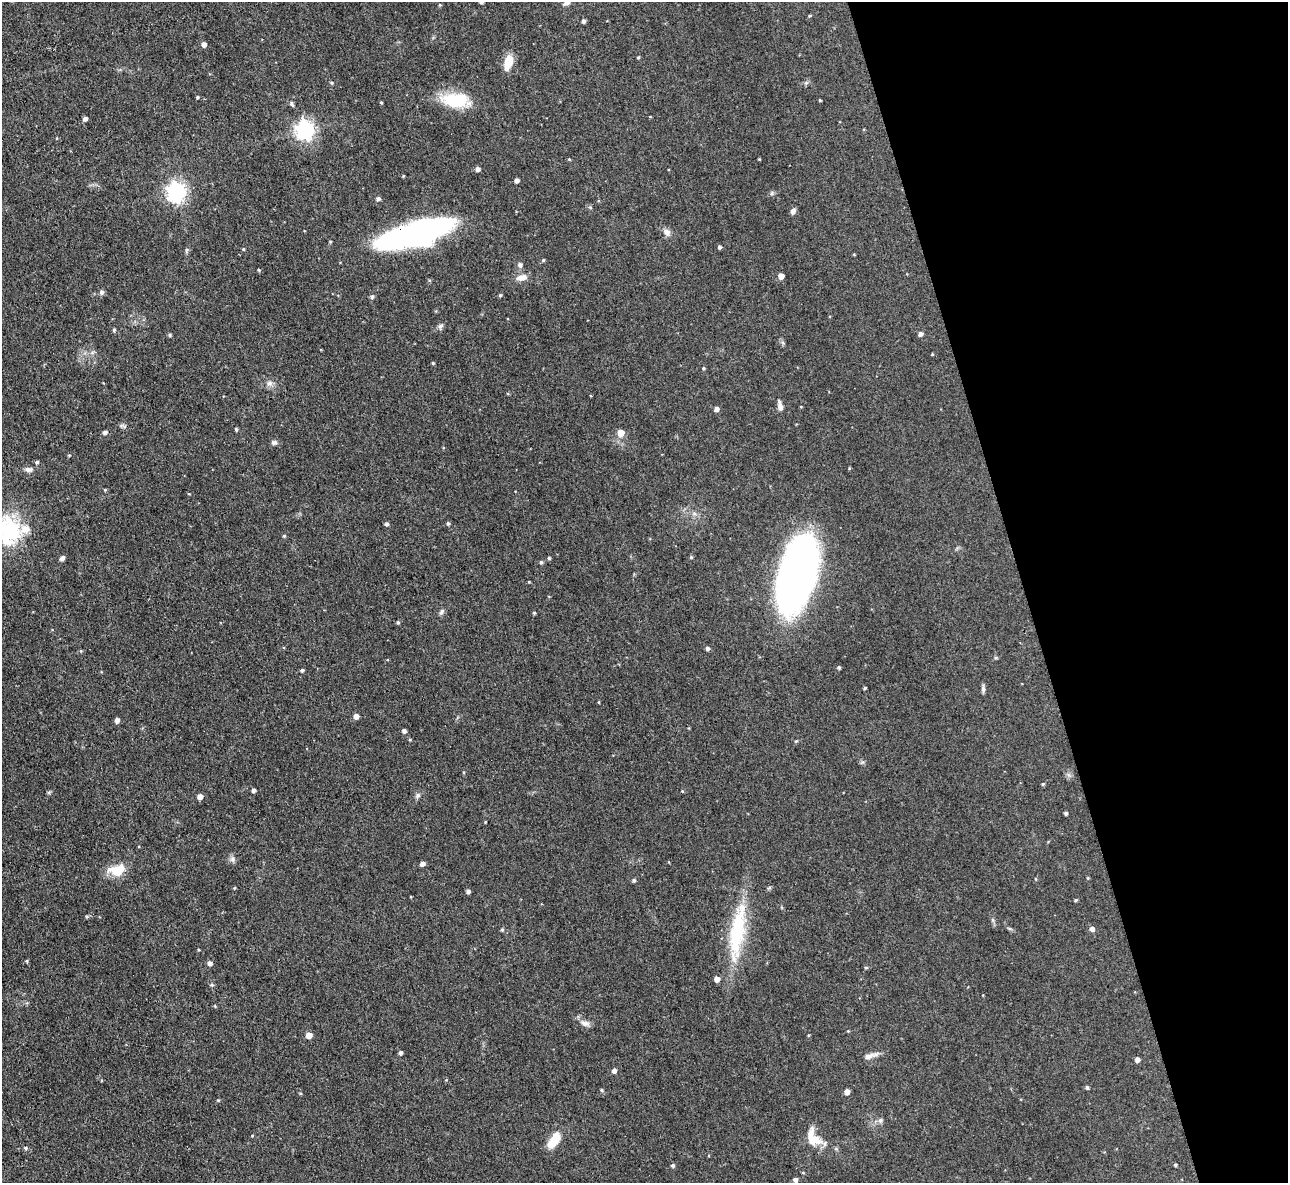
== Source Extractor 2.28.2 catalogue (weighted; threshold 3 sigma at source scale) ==
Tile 12 of 4 x 4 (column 4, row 3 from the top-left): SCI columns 3861-5146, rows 1322-2502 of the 5146 x 5127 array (HDU 1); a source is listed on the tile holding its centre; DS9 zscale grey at full resolution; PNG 1290 x 1185 px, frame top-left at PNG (2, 2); no overlay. Shown black and unused: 20% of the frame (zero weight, under 3 of 4 exposures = <1% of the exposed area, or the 3 px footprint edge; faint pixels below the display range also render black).
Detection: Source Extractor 2.28.2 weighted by HDU 2 'WHT'; one run over the whole footprint, this tile lists its part. Background 0.0491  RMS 0.0074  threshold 0.0332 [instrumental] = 3 sigma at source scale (4.5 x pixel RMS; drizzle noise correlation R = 1.50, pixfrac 1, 0.05/0.05 arcsec/px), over >= 5 px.
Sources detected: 117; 1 inside a brighter object's white glare — not listed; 2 inside a brighter listed object's ellipse — not listed separately; the other 114 listed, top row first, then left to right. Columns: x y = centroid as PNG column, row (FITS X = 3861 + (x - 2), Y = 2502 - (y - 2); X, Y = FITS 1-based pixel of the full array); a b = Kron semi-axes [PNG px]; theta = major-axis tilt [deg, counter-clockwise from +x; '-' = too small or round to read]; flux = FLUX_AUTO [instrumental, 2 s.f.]
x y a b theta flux
481 2 3 3 - 1.5
567 3 10 5 16 2
440 5 4 4 - 0.7
810 16 5 3 - 0.73
583 21 4 4 - 1.8
204 44 5 4 - 3.4
638 57 4 3 - 0.75
508 62 14 7 74 15
332 83 4 4 - 1
197 97 3 3 - 0.94
456 100 36 16 -4 29
820 100 3 3 - 0.76
381 102 3 3 - 0.71
292 104 8 4 -54 1.4
85 119 4 4 - 2.6
305 130 7 7 - 290
759 159 4 3 - 0.53
478 169 4 4 - 2.9
517 180 4 4 - 2.5
176 192 7 7 - 310
772 193 6 4 71 0.99
378 199 5 4 - 2
793 211 6 5 - 2.8
667 232 10 8 -26 3.3
416 234 70 20 16 190
719 247 4 4 - 1.5
243 249 5 3 - 0.66
543 260 4 4 - 0.83
520 265 5 5 - 2
259 270 4 3 - 0.74
781 276 5 4 - 5.6
521 277 13 7 11 5.5
101 292 6 6 - 1.8
500 295 4 4 - 0.93
372 297 5 5 - 1.5
440 326 9 4 35 1.7
114 330 4 3 - 1.2
920 334 4 4 - 2.6
170 335 4 4 - 1
433 363 4 3 - 0.7
703 368 4 3 - 0.75
270 383 8 6 29 2.7
780 406 11 5 -81 3.4
716 409 5 4 - 3.1
236 429 3 3 - 1.1
105 432 4 4 - 2.2
621 433 5 5 - 9.9
274 442 8 6 -10 1.8
69 455 4 3 - 0.57
37 462 4 4 - 1.3
849 468 5 3 - 0.61
29 469 10 7 7 2.5
105 490 4 4 - 0.72
448 523 4 4 - 1.2
386 524 4 4 - 1.5
8 530 35 31 -56 51
284 536 4 4 - 0.87
691 557 5 4 - 0.81
62 558 6 4 46 2.2
549 558 4 4 - 0.99
541 562 5 4 - 1.2
797 575 62 28 74 430
529 582 4 3 - 0.59
442 612 8 5 58 1.8
534 613 5 4 - 0.82
398 622 4 4 - 1
707 648 5 4 - 1.7
81 651 4 4 - 0.72
839 667 4 4 - 1.2
302 670 5 4 - 1.1
865 688 4 3 - 0.77
983 689 9 5 -85 1.7
356 716 5 4 - 3.8
117 720 4 4 - 3.6
404 731 4 4 - 2.1
796 741 5 3 - 0.74
1043 784 4 4 - 0.87
253 790 4 3 - 1.7
418 795 7 6 - 1.9
200 797 5 4 - 4.4
1066 813 3 3 - 1.3
232 859 6 6 - 2
422 864 4 4 - 3
117 870 22 13 11 13
1036 879 4 3 - 0.55
634 880 5 4 - 1.3
234 888 4 3 - 0.6
468 891 4 4 - 2.3
1076 900 4 3 - 0.9
87 916 5 4 - 0.98
502 929 5 4 - 1
1092 929 5 5 - 2.8
737 932 64 15 82 56
27 961 5 3 - 0.85
210 963 5 4 - 2.3
866 968 5 3 - 0.8
717 979 5 4 - 5.3
584 1023 10 8 -29 3.7
848 1031 3 3 - 0.51
309 1035 5 4 - 6.8
400 1052 4 4 - 1.6
870 1056 22 6 17 4.2
1137 1060 5 4 - 3
614 1071 5 4 - 2.7
1087 1088 4 4 - 1.4
601 1090 5 4 - 0.91
847 1092 5 4 - 4.8
881 1120 7 6 - 1.9
811 1138 25 9 -86 10
552 1143 13 9 39 10
26 1148 5 4 - 1.1
673 1165 4 4 - 1.5
1175 1165 3 3 - 0.96
795 1180 4 4 - 2.6
Overlapping masked pixels (flux is a lower limit): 1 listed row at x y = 416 234
Isophote crosses this tile's border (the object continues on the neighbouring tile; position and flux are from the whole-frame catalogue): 3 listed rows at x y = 481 2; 567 3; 8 530